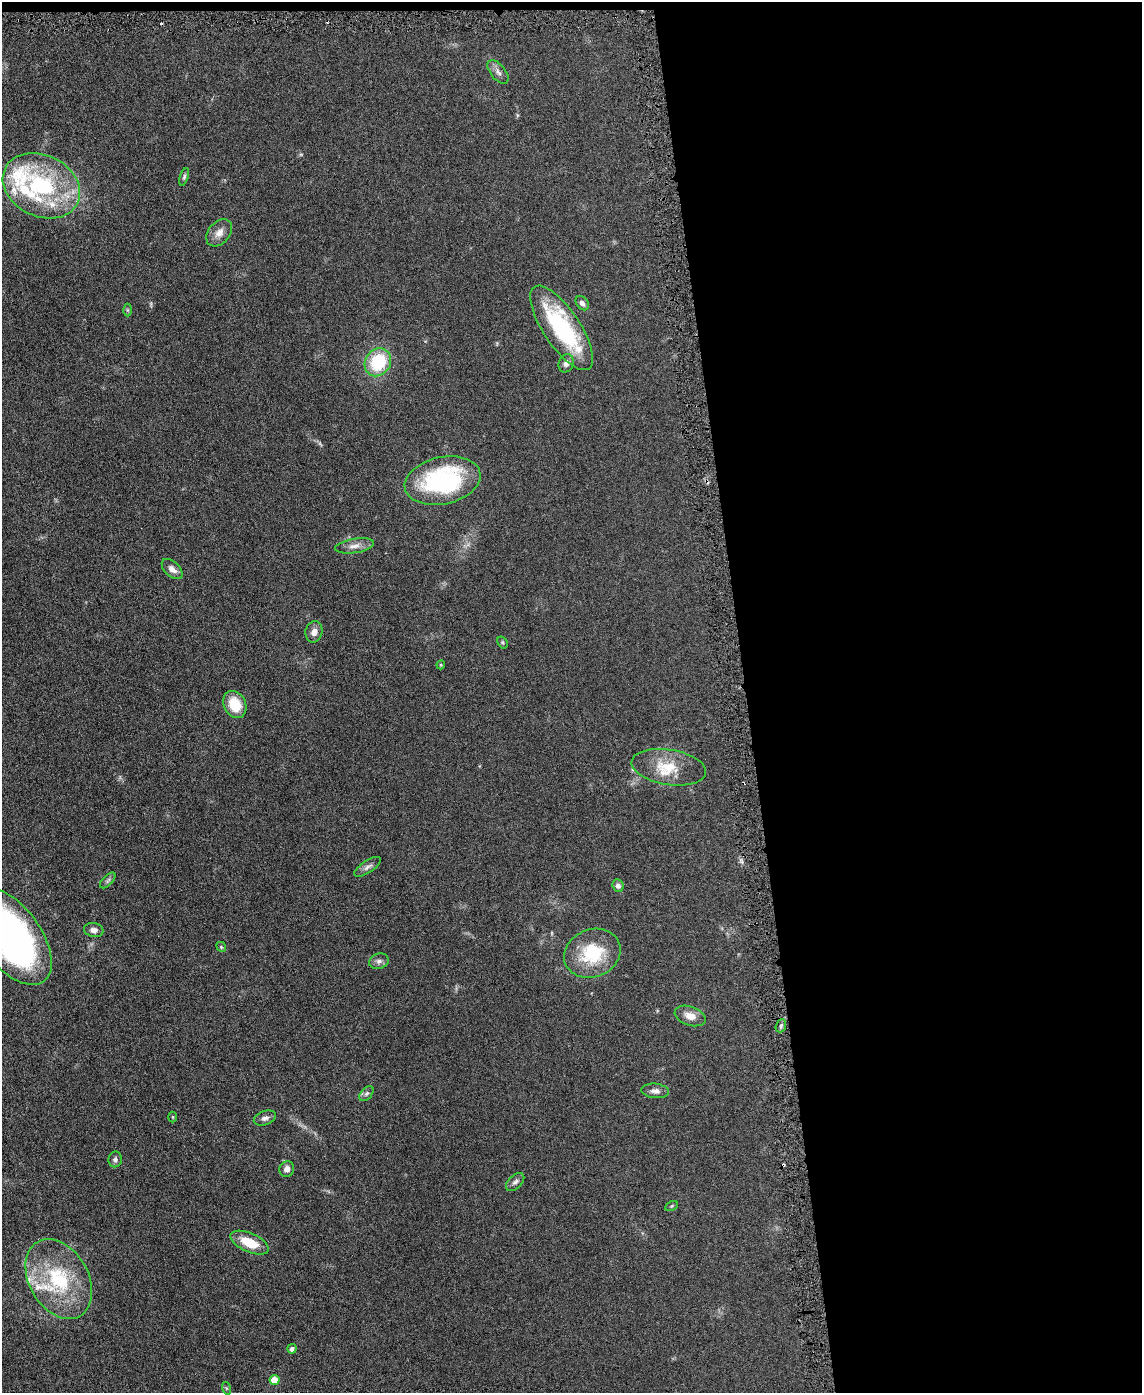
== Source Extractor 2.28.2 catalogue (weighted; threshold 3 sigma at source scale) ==
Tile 4 of 4 x 3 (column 4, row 1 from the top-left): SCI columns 3423-4562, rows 2911-4301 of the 4565 x 4533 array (HDU 1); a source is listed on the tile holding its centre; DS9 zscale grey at full resolution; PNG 1144 x 1395 px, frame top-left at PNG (2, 2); each listed source drawn as its Kron ellipse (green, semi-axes under 4 px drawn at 4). Shown black and unused: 35% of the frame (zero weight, under 3 of 6 exposures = <1% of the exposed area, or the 3 px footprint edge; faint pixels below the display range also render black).
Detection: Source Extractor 2.28.2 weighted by HDU 2 'WHT'; one run over the whole footprint, this tile lists its part. Background 0.0616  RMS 0.0057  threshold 0.0235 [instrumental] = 3 sigma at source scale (4.09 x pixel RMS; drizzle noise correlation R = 1.36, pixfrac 0.8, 0.05/0.05 arcsec/px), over >= 5 px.
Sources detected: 51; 4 cosmic-ray / hot-pixel residue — neither listed nor drawn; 7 inside a brighter listed object's ellipse — not listed separately; the other 40 listed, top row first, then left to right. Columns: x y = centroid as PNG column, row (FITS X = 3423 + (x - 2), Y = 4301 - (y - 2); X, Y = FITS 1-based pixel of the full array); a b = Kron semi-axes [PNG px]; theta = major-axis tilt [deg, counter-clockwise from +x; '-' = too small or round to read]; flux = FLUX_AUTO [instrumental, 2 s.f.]
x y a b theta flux
498 72 14 7 -51 2.6
184 177 9 4 72 0.93
41 186 40 30 -26 61
219 233 15 10 49 4.3
582 303 8 5 -50 2.1
127 310 6 4 -89 0.7
562 328 49 18 -56 55
378 362 15 12 56 28
566 363 9 7 68 2.4
443 481 38 23 12 73
354 546 19 7 9 3.9
172 569 12 7 -43 3.1
314 632 11 8 77 2.9
503 642 6 4 -57 0.73
441 665 4 4 - 0.6
235 704 14 11 -64 13
669 767 38 17 -9 15
368 867 15 6 33 2.1
108 880 10 5 45 1.3
618 886 6 5 - 1.8
94 930 10 7 -13 2.7
10 936 56 30 -54 200
221 947 5 4 - 0.71
592 953 29 24 23 27
379 961 10 7 17 2
690 1016 16 9 -19 5.1
781 1026 7 5 70 1.1
655 1091 14 7 -6 2.8
366 1094 9 5 48 1.3
173 1117 5 3 - 0.48
265 1118 11 7 20 2.2
115 1159 8 6 78 1.5
287 1169 8 7 - 2.5
515 1182 11 6 44 1.9
672 1206 7 4 28 0.76
250 1243 20 9 -24 12
59 1279 43 29 -60 43
292 1349 4 4 - 1.7
274 1380 5 5 - 8.4
226 1388 6 4 -71 0.64
Isophote crosses this tile's border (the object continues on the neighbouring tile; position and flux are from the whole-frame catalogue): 1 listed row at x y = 10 936